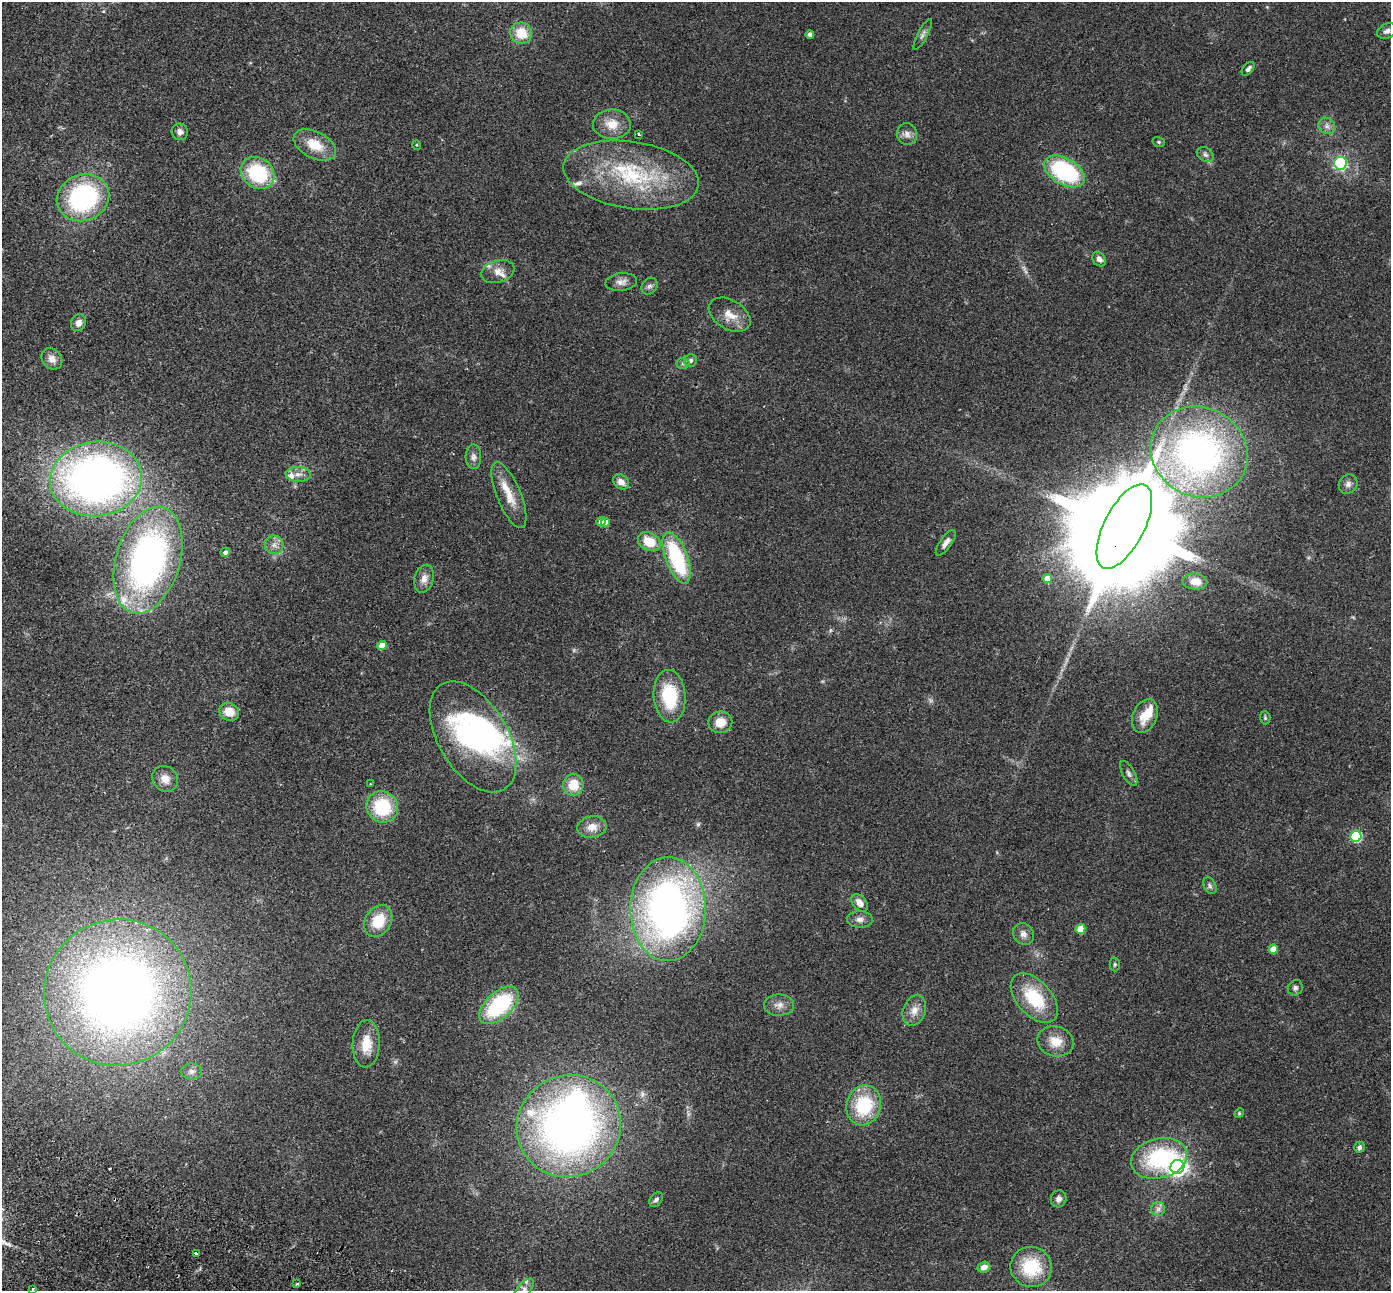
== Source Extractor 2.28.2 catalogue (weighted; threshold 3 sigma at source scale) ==
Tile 7 of 4 x 4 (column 3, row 2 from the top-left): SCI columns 2804-4192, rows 2774-4062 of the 5610 x 5679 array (HDU 1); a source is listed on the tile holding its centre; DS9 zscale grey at full resolution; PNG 1393 x 1293 px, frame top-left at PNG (2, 2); each listed source drawn as its Kron ellipse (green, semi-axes under 4 px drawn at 4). Shown black and unused: <1% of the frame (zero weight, under 2 of 3 exposures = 3% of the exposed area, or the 3 px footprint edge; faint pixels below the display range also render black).
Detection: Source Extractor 2.28.2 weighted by HDU 2 'WHT'; one run over the whole footprint, this tile lists its part. Background 0.109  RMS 0.0092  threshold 0.0414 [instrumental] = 3 sigma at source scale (4.5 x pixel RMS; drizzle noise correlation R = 1.50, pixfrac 1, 0.05/0.05 arcsec/px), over >= 5 px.
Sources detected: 108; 3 too faint to see at this stretch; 3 inside a brighter object's white glare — neither listed nor drawn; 8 inside a brighter listed object's ellipse — not listed separately; the other 94 listed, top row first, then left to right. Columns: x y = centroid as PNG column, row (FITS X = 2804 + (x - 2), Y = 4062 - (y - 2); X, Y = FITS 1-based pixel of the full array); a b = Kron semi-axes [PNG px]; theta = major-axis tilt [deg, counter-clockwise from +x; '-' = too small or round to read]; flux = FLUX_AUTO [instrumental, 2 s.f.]
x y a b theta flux
1387 31 10 7 26 3.3
521 33 11 10 - 19
810 34 4 4 - 3.8
923 35 17 5 62 3.4
1248 69 8 5 49 3
612 124 19 14 -2 14
1327 126 9 7 -41 3.8
180 132 8 8 - 4.5
639 134 3 2 - 1.1
907 134 11 10 - 5.6
1159 142 6 5 - 1.4
315 145 23 13 -27 21
417 145 5 3 - 0.73
1205 154 9 6 -33 3.1
1340 163 6 6 - 120
1064 171 22 13 -30 98
258 173 18 15 -38 62
631 175 68 33 -9 100
83 198 26 23 22 130
1099 259 8 6 -47 4.1
498 272 17 11 16 8.4
621 282 16 9 6 5.7
649 286 9 7 48 3.1
730 315 23 14 -31 14
79 323 8 7 - 5.2
52 359 11 9 -48 6.4
691 361 6 6 - 2.6
683 363 6 5 - 1.9
1199 452 49 44 -27 330
473 457 12 7 -88 4.4
298 474 12 7 -3 5.5
96 479 46 37 6 530
621 482 9 7 -40 6.5
1348 484 10 9 - 4.1
509 495 35 12 -68 18
601 522 4 4 - 5.6
605 522 4 4 - 8.2
1124 526 46 20 63 47000
649 542 12 8 -28 20
946 543 15 5 54 5.3
274 545 9 9 - 5.2
225 552 5 4 - 3.2
677 558 27 11 -69 80
148 560 55 32 73 330
1047 578 4 4 - 9.8
424 579 14 9 75 7
1195 582 12 8 -5 12
382 646 5 4 - 15
670 696 26 16 -86 50
229 712 10 8 -26 13
1145 716 18 12 66 18
1265 718 6 5 - 1.6
720 722 12 10 9 12
473 737 61 34 -59 170
1129 773 14 6 -61 3.4
165 779 13 12 - 9
371 784 3 2 - 0.61
573 785 11 10 - 18
382 807 16 15 - 47
592 827 15 10 9 9.9
1356 836 5 5 - 91
1210 886 9 6 -61 2.5
860 903 10 6 -51 7.4
668 909 52 38 89 450
860 919 13 8 -2 5
378 921 17 13 59 25
1080 929 5 4 - 19
1023 934 11 10 - 5.3
1273 949 5 4 - 14
1115 964 7 5 89 1.5
1295 988 8 7 - 2.8
118 992 74 73 - 870
1034 998 29 17 -48 47
499 1005 24 13 43 77
779 1005 15 10 1 6.9
914 1010 15 11 69 8.8
1056 1041 18 15 -14 16
366 1044 24 13 87 19
192 1072 10 8 0 4
864 1105 20 17 72 51
1239 1113 5 4 - 1
569 1126 53 50 30 530
1359 1147 6 5 - 2.4
1159 1158 28 20 14 86
1177 1167 7 7 - 470
1059 1199 9 7 68 4.2
656 1200 8 5 53 2.7
1158 1209 7 7 - 3.2
196 1253 3 3 - 3.1
984 1267 6 5 - 6.3
1031 1267 21 20 - 42
297 1284 4 3 - 1.1
33 1289 3 3 - 2.6
524 1290 13 6 51 5.9
Overlapping masked pixels (flux is a lower limit): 1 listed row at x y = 1124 526
Isophote crosses this tile's border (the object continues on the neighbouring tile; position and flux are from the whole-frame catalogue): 2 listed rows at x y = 33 1289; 524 1290